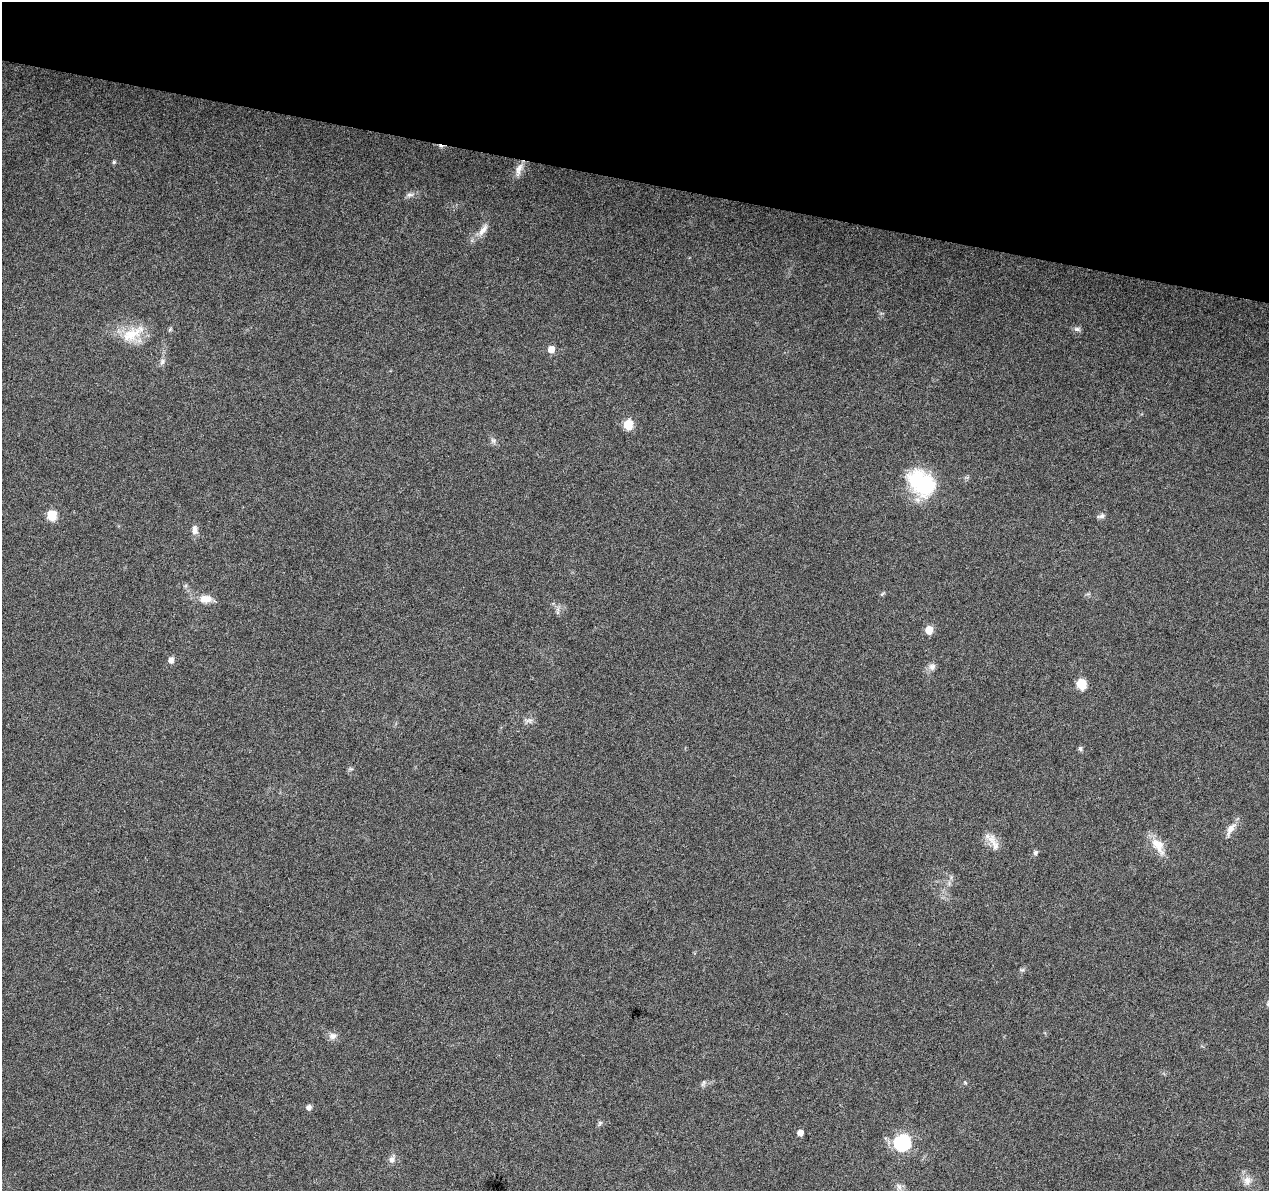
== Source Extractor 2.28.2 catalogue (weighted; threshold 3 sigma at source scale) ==
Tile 2 of 4 x 4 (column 2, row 1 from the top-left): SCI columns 1274-2540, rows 3852-5040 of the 5074 x 5261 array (HDU 1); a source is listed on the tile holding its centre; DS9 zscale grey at full resolution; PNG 1271 x 1193 px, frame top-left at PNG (2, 2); no overlay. Shown black and unused: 15% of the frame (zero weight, under 3 of 6 exposures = <1% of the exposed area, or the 3 px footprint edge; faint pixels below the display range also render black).
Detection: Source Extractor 2.28.2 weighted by HDU 2 'WHT'; one run over the whole footprint, this tile lists its part. Background 0.0432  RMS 0.0035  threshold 0.0145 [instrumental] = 3 sigma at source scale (4.09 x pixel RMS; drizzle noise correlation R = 1.36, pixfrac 0.8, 0.0396/0.0396 arcsec/px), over >= 5 px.
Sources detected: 38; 1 cosmic-ray / hot-pixel residue — not listed; the other 37 listed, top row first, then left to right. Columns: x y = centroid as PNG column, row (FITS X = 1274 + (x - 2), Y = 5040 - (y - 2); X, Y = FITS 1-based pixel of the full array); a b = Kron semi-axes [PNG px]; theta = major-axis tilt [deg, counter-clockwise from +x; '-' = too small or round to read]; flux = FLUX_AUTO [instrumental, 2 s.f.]
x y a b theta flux
114 162 5 5 - 0.47
519 170 20 7 72 2.4
410 195 11 5 10 1.2
483 230 20 7 55 2.7
1077 329 9 5 -8 0.94
131 334 30 16 27 8.6
551 349 6 6 - 3
162 362 9 6 60 1.1
628 424 6 6 - 10
493 441 9 5 -44 0.91
921 483 38 27 -42 22
52 515 6 6 - 11
1101 516 10 5 12 0.95
195 530 12 7 -85 1.8
882 594 6 4 45 0.43
206 599 17 10 3 3.5
929 630 6 6 - 5.4
171 660 6 5 - 1.6
932 667 10 8 31 1.4
1081 684 6 6 - 13
529 720 12 4 5 1
1080 748 5 5 - 0.79
1230 829 18 8 61 2.7
993 843 29 9 -65 3.4
1158 846 26 13 -57 5.2
1035 852 6 5 - 0.84
1022 970 7 4 1 0.54
333 1036 11 9 10 1.8
703 1083 10 4 57 0.64
965 1083 6 3 -20 0.37
309 1107 6 5 - 1.2
600 1123 8 5 61 0.68
800 1132 5 5 - 2
902 1142 7 7 - 87
392 1160 9 8 - 1.4
1247 1180 10 10 - 2.3
899 1187 8 6 -45 1.1